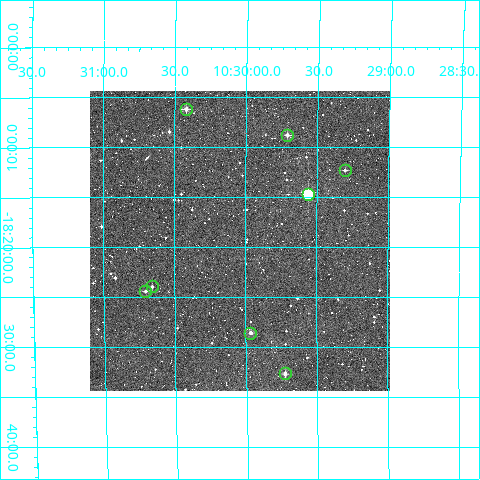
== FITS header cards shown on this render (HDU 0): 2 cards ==
NAXIS1  =                  300
NAXIS2  =                  300

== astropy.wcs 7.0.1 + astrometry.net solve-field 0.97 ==
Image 300 x 300 px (HDU 0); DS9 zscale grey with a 90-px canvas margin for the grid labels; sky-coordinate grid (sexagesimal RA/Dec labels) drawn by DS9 from the SOLVED WCS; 8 Tycho-2 reference stars matched to detected sources circled (green)
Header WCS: RA---TAN/DEC--TAN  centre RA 10:30:03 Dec -18:19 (157.51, -18.32 deg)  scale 6 arcsec/px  FOV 30.0' x 30.0'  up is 0 deg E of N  parity normal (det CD < 0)
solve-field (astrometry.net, Tycho-2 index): VERIFIED the header's WCS against the Tycho-2 star catalogue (verified at 2 index scales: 7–8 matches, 0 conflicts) and refined it, rather than solving blind
Solved WCS: RA---TAN-SIP/DEC--TAN-SIP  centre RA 10:30:02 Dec -18:19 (157.51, -18.32 deg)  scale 6.01 arcsec/px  FOV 30.0' x 30.0'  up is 0 deg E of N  parity normal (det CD < 0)
The solver's refit moves the header's centre by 3.7 arcsec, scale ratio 1.002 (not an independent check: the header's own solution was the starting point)
Tycho-2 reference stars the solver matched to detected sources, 8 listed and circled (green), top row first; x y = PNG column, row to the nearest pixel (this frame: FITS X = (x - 90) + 1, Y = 300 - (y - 91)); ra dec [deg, ICRS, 3 dp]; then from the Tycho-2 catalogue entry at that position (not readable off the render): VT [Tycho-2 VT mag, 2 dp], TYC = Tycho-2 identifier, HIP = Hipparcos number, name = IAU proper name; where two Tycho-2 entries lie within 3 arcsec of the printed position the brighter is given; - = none
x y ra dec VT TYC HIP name
186 109 157.605 -18.103 10.71 6065-179-1 - -
287 135 157.427 -18.146 11.18 6065-312-1 - -
345 170 157.326 -18.205 11.87 6065-304-1 - -
308 194 157.389 -18.244 8.43 6065-243-1 51372 -
152 286 157.664 -18.399 12.12 6065-203-1 - -
145 291 157.676 -18.406 11.84 6065-171-1 - -
250 333 157.492 -18.476 11.43 6065-823-1 - -
285 373 157.431 -18.544 11.07 6065-489-1 - -